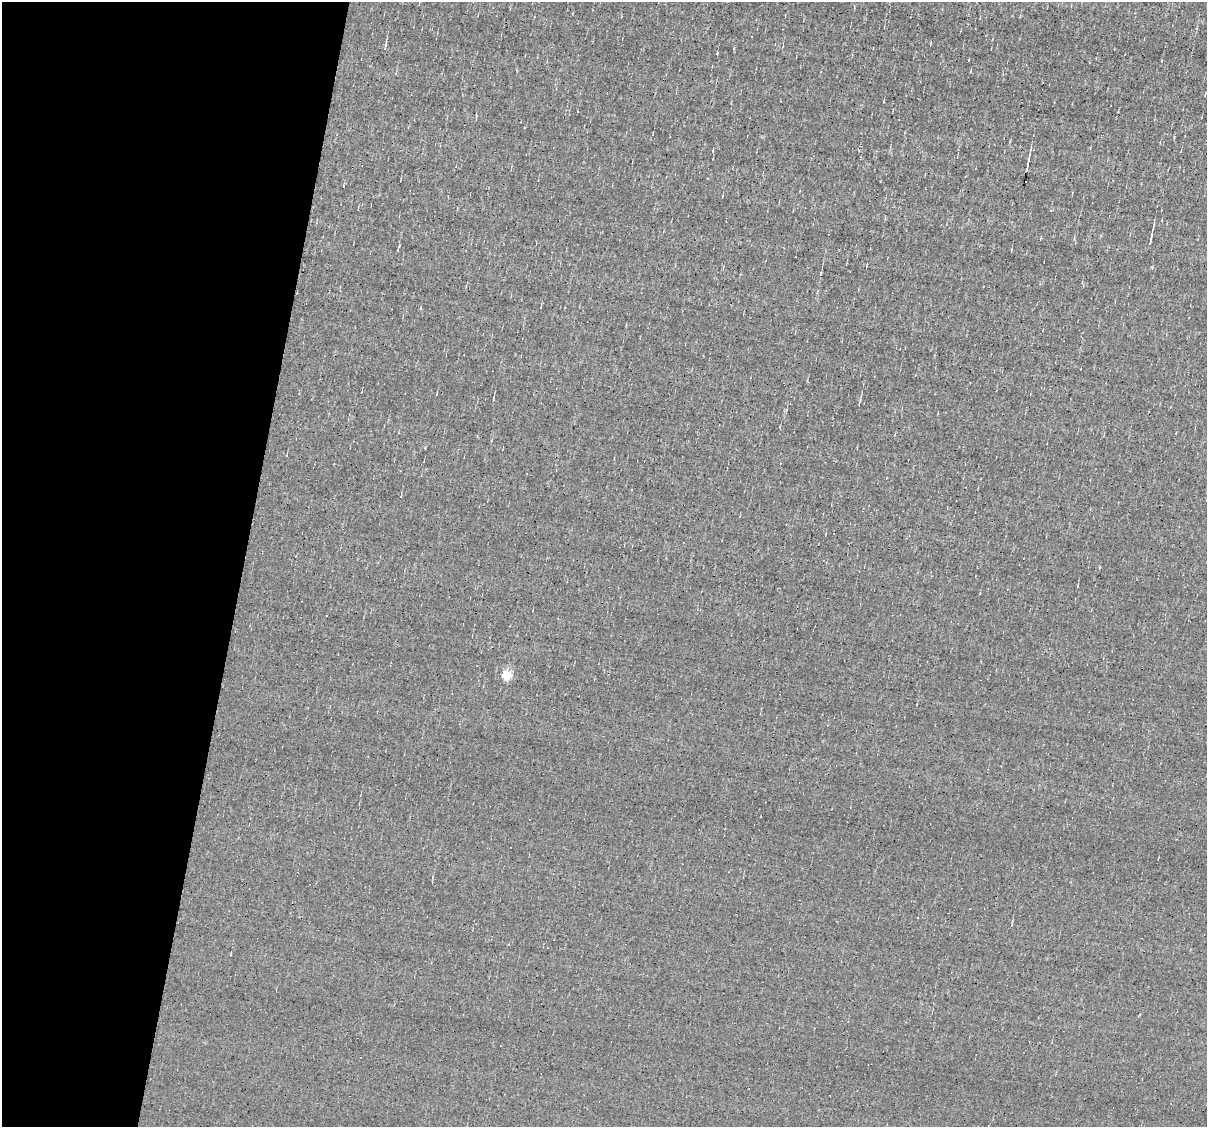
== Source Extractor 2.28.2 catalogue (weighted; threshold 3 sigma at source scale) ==
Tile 9 of 4 x 4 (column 1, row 3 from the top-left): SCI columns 1-1205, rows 1356-2480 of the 4819 x 4845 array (HDU 1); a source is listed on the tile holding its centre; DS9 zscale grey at full resolution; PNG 1209 x 1129 px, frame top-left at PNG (2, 2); no overlay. Shown black and unused: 20% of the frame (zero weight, under 3 of 4 exposures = <1% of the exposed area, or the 3 px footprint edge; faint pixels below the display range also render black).
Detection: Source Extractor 2.28.2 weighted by HDU 2 'WHT'; one run over the whole footprint, this tile lists its part. Background -0.00432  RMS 0.056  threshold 0.254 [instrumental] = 3 sigma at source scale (4.5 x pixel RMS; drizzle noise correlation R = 1.50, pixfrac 1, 0.05/0.05 arcsec/px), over >= 5 px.
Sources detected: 5; all 5 listed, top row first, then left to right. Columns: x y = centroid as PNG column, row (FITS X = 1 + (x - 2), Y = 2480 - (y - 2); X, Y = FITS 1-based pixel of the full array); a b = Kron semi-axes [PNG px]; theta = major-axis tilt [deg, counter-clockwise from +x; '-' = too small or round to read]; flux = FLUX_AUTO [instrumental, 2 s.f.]
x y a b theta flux
385 48 9 3 82 8.2
1028 164 20 2 80 27
1151 239 15 3 79 21
821 273 3 2 - 4.8
507 676 5 5 - 340